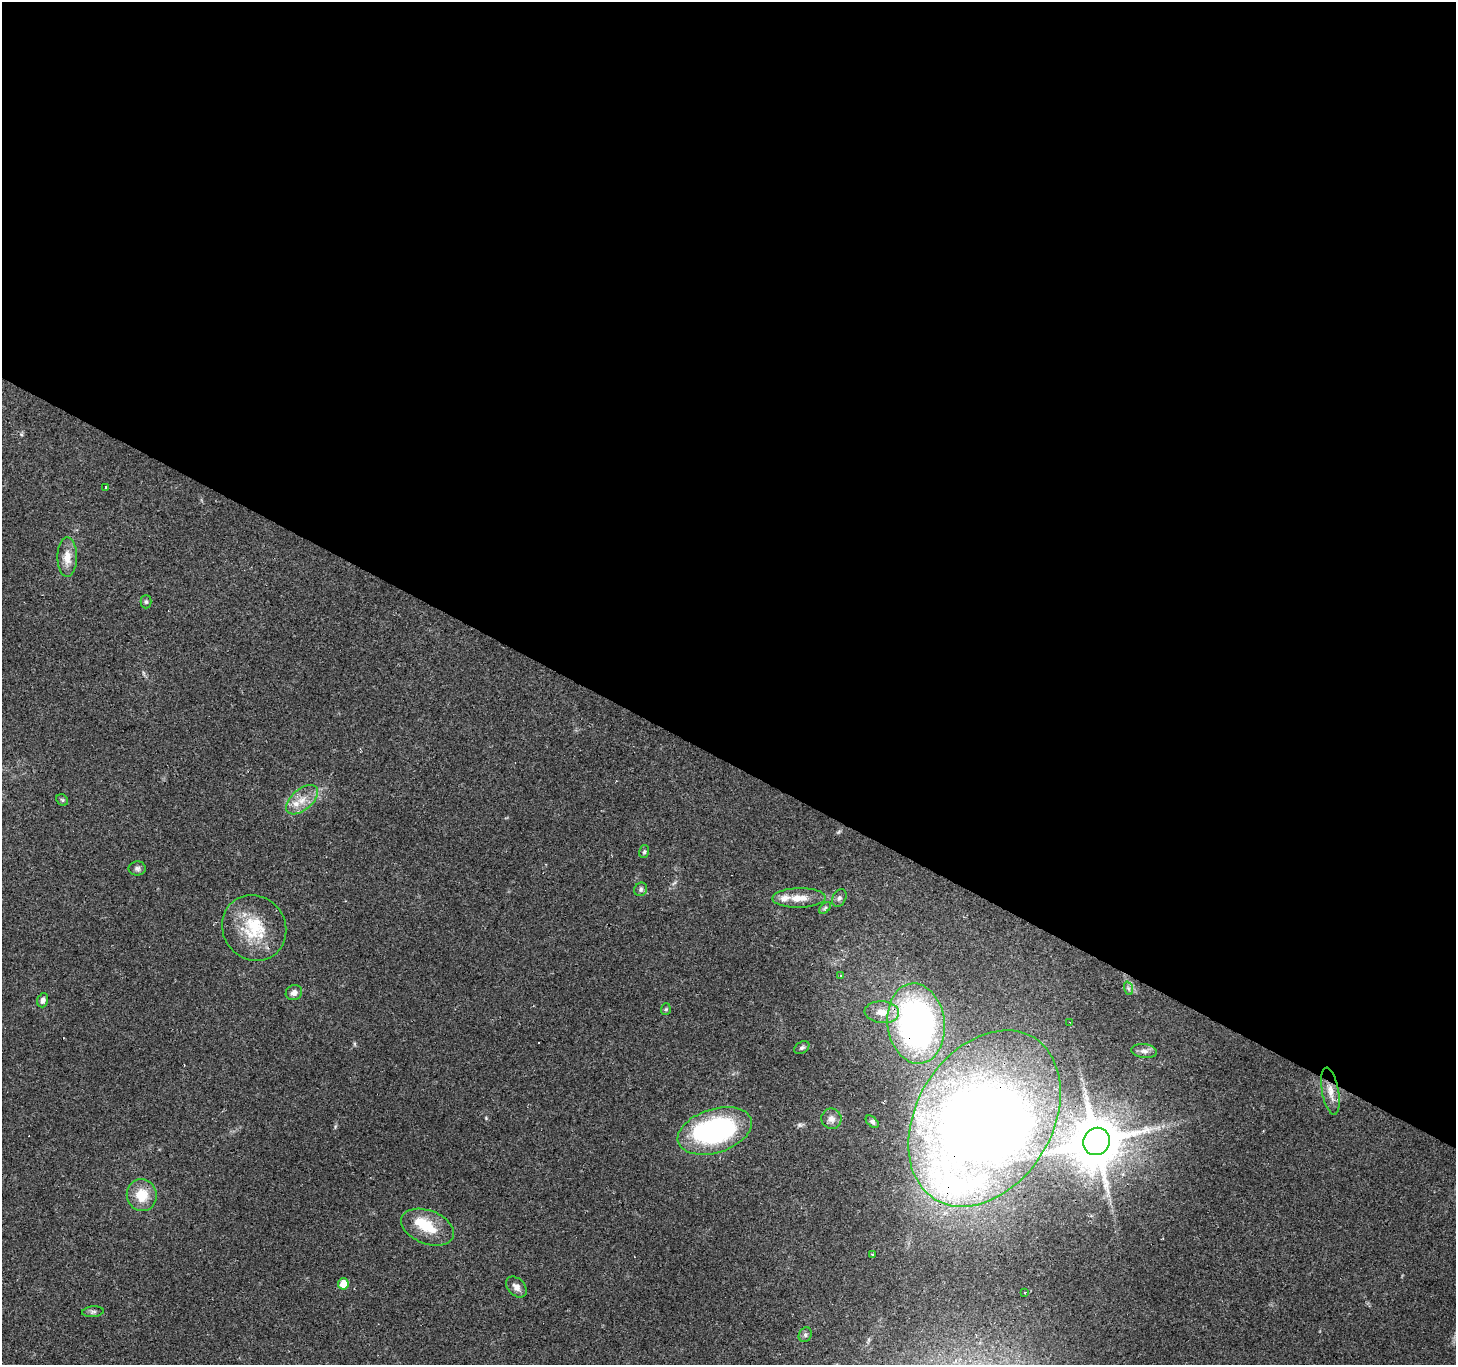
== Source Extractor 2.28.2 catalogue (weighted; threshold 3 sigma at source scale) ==
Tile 3 of 4 x 4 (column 3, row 1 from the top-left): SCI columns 2907-4360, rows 4281-5643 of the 5817 x 5901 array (HDU 1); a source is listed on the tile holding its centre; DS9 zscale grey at full resolution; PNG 1458 x 1367 px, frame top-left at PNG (2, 2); each listed source drawn as its Kron ellipse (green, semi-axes under 4 px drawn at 4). Shown black and unused: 56% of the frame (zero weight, under 2 of 3 exposures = <1% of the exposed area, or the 3 px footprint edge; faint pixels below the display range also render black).
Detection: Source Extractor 2.28.2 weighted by HDU 2 'WHT'; one run over the whole footprint, this tile lists its part. Background 0.0945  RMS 0.0063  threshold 0.0282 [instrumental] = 3 sigma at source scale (4.5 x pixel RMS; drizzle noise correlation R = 1.50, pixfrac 1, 0.0396/0.0396 arcsec/px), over >= 5 px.
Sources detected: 44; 3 inside a brighter object's white glare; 3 cosmic-ray / hot-pixel residue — neither listed nor drawn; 2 inside a brighter listed object's ellipse — not listed separately; the other 36 listed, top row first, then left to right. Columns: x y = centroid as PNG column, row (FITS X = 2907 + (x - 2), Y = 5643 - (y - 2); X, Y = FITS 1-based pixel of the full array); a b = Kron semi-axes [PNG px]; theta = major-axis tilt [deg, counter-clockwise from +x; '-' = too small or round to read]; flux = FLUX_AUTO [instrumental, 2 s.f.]
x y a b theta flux
106 487 3 2 - 0.96
67 557 20 9 -90 8.1
146 602 6 5 - 1.1
62 800 6 5 - 0.97
302 800 19 10 40 8.7
644 852 6 5 - 1.2
137 868 8 7 - 1.9
641 889 7 6 - 1.6
799 898 26 10 1 9.5
839 898 9 6 61 1.8
825 908 7 4 45 1.1
254 928 34 31 -55 32
841 975 4 3 - 0.57
1128 988 7 4 -71 1.3
294 993 8 7 - 3.8
43 1000 7 5 74 2.5
666 1009 6 5 - 1
882 1012 17 11 -5 9.3
1070 1022 3 2 - 0.5
916 1024 40 28 -83 210
802 1048 8 5 31 1.4
1144 1051 13 7 -7 3.1
1330 1091 24 8 -80 7.2
984 1118 95 68 58 890
831 1119 10 10 - 3.8
872 1122 7 4 -43 1.7
715 1131 38 22 18 120
1096 1141 14 13 - 3600
142 1195 16 15 - 14
427 1227 27 16 -21 17
872 1255 3 3 - 0.9
343 1284 6 5 - 9.2
516 1287 12 8 -45 3.4
1025 1293 3 3 - 2.6
93 1312 11 5 5 1.6
805 1335 8 6 61 1.6
Overlapping masked pixels (flux is a lower limit): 3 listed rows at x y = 916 1024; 984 1118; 1096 1141
Unlisted compact peaks at least as high as the median listed source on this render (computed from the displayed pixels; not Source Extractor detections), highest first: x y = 486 1118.